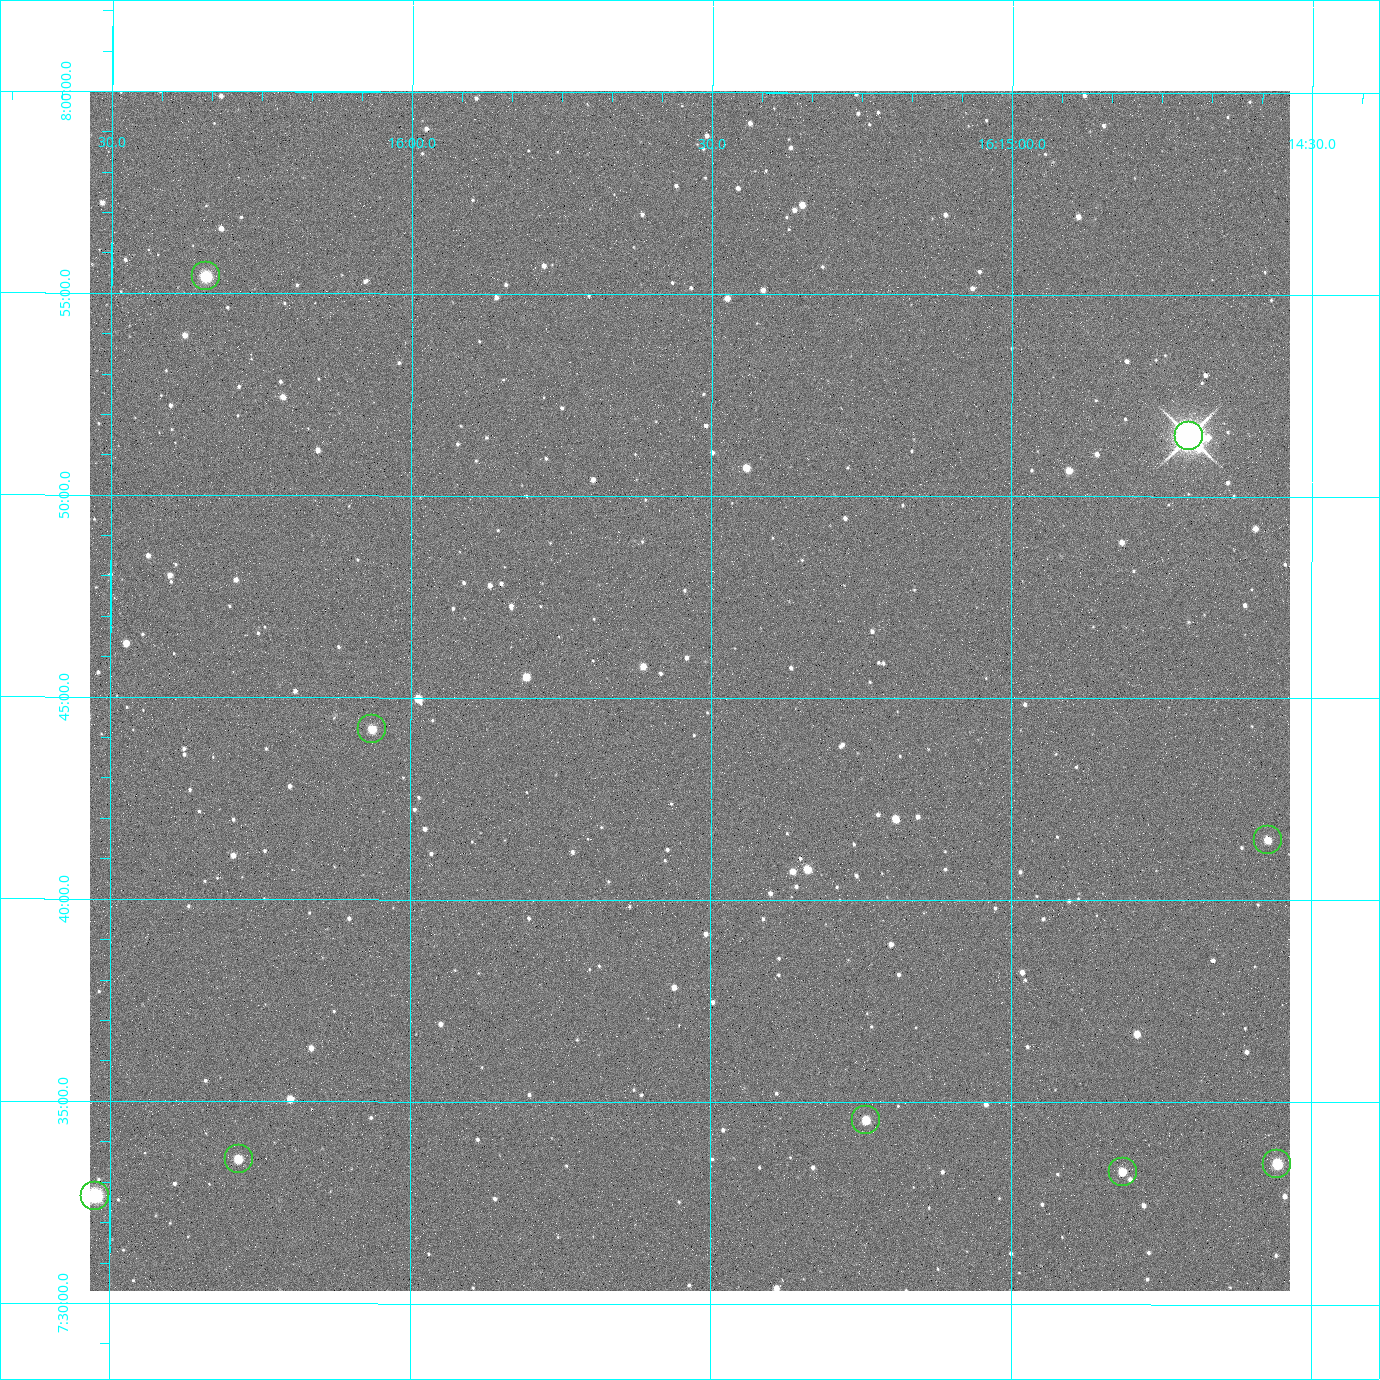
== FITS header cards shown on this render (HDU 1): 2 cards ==
NAXIS1  =                 2400 / Width of image data
NAXIS2  =                 2400 / Height of image data

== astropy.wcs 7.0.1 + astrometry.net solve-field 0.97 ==
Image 2400 x 2400 px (HDU 1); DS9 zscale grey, zoomed out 1/2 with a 90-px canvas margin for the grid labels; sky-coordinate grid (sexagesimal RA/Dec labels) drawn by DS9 from the SOLVED WCS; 9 Tycho-2 reference stars matched to detected sources circled (green)
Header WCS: RA---TAN/DEC--TAN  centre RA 16:15:32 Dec +07:45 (243.88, +7.75 deg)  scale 0.74 arcsec/px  FOV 29.6' x 29.6'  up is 0 deg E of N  parity normal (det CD < 0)
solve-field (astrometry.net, Tycho-2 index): VERIFIED the header's WCS against the Tycho-2 star catalogue (5 matches, 0 conflicts) and refined it, rather than solving blind
Solved WCS: RA---TAN-SIP/DEC--TAN-SIP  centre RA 16:15:32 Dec +07:45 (243.88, +7.75 deg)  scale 0.743 arcsec/px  FOV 29.7' x 29.7'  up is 0 deg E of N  parity normal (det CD < 0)
The solver's refit moves the header's centre by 3.2 arcsec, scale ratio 1.003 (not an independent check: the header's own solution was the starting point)
Tycho-2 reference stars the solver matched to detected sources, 9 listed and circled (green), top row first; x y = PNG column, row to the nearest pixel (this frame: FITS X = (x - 90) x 2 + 1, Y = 2400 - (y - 93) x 2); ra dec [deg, ICRS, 3 dp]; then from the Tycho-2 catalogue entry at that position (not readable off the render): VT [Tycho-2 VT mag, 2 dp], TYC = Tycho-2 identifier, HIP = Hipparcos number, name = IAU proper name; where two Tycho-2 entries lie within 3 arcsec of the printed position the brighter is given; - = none
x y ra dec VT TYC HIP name
206 278 244.086 +7.924 10.10 946-635-1 - -
1189 438 243.676 +7.858 6.72 946-1598-1 79608 -
372 732 244.016 +7.737 11.56 946-881-1 - -
1268 842 243.643 +7.692 11.91 946-916-1 - -
866 1122 243.810 +7.576 11.94 946-1047-1 - -
238 1162 244.071 +7.560 11.55 946-984-1 - -
1277 1166 243.639 +7.558 10.81 946-1083-1 - -
1122 1174 243.703 +7.555 12.21 946-959-1 - -
94 1198 244.131 +7.544 9.21 946-968-1 - -